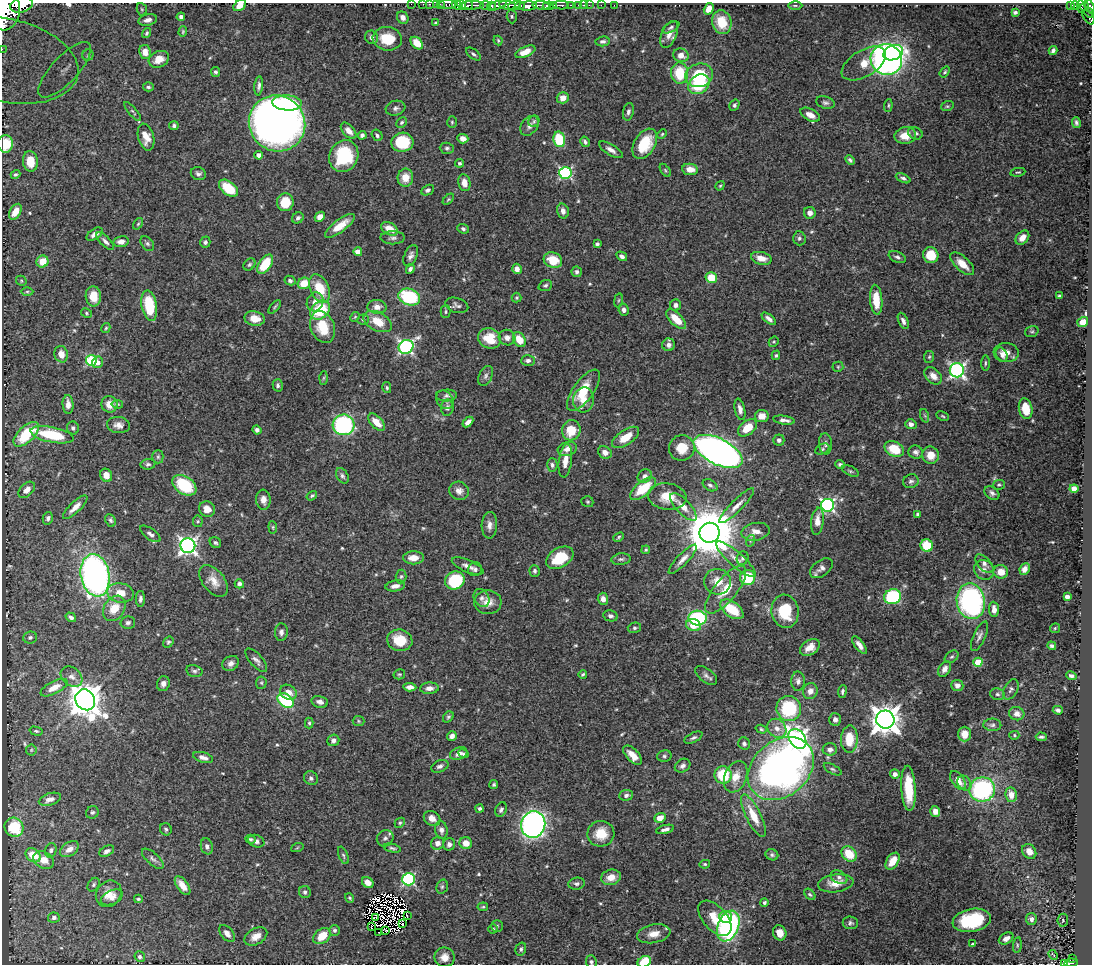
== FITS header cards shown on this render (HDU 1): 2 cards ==
NAXIS1  =                 1090
NAXIS2  =                  962

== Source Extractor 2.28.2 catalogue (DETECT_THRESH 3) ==
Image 1090 x 962 px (HDU 1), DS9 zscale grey, 1 PNG px = 1 image px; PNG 1094 x 966 px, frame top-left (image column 1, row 962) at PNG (2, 3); each listed source drawn as its Kron ellipse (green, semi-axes under 4 px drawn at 4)
Background 0.722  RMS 0.017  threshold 0.0506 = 3 sigma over >= 5 px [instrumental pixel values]
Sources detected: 578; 7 with non-positive FLUX_AUTO (blend fragments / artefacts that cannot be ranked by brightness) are neither listed nor drawn; of the other 571, the 500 brightest by FLUX_AUTO listed and drawn (71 fainter detections omitted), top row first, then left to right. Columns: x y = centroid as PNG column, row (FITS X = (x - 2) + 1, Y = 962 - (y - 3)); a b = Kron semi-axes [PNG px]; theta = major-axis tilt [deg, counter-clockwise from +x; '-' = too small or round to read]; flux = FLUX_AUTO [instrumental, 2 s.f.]
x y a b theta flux
411 4 2 2 - 13
423 4 2 2 - 12
430 4 3 2 - 26
436 4 2 2 - 16
21 5 11 7 14 2100
440 5 3 2 - 33
447 5 9 3 -1 95
457 5 6 4 -30 680
461 5 4 3 - 660
472 5 12 3 1 830
485 5 5 3 - 110
497 5 10 4 21 390
507 5 8 4 -10 350
514 5 6 3 18 330
541 5 8 4 -6 450
553 5 4 3 - 250
561 5 8 3 -1 210
570 5 3 2 - 69
579 5 3 3 - 46
583 5 3 2 - 26
589 5 2 2 - 12
601 5 2 2 - 9
614 5 2 2 - 3.1
795 5 7 3 0 1.7
240 6 7 5 37 9.7
467 6 6 3 20 280
491 6 4 3 - 230
520 6 4 3 - 210
528 6 9 4 4 1600
548 6 5 4 - 740
1071 6 3 3 - 95
1075 6 4 3 - 210
1085 6 4 3 - 49
1081 7 6 3 -79 200
1090 7 7 3 -72 300
142 9 6 5 - 1.7
709 9 6 4 58 10
6 11 20 13 80 6700
1015 12 4 3 - 2.3
1089 12 6 3 -49 150
512 16 7 5 -88 2
181 17 4 4 - 3.7
1089 17 8 5 -54 250
403 18 6 5 - 5.5
148 20 9 5 13 5.5
722 22 12 9 -74 28
436 23 4 3 - 1.4
671 27 9 4 28 2.6
183 32 5 4 - 1.5
147 33 5 4 - 1.8
669 34 14 7 67 9.3
372 37 7 6 - 5.1
387 39 15 11 -7 32
498 40 5 3 - 1.5
603 41 7 5 7 3
417 43 7 5 -47 17
2 49 3 2 - 18
1053 50 4 4 - 3.1
145 52 7 6 - 9.4
525 52 10 5 23 15
893 53 10 7 22 94
473 54 9 4 -39 2.7
88 55 6 5 - 2.2
681 55 8 6 -19 11
159 59 10 8 27 13
886 59 16 15 - 580
5 60 74 41 -12 190
864 64 24 13 31 21
65 70 36 13 47 40
215 72 5 4 - 2.4
945 72 6 4 53 1.8
680 73 10 8 -87 40
699 75 14 11 15 62
699 84 11 9 36 49
259 86 9 4 84 3.7
148 87 5 4 - 2.4
563 98 6 5 - 9.8
287 103 15 7 -3 47
825 103 10 6 -15 3.3
734 105 6 4 60 2.4
888 106 6 4 85 1.9
947 106 6 5 - 1.8
395 108 10 7 17 4
133 112 12 4 -51 2.1
628 112 9 5 79 3.5
810 115 10 6 -28 10
534 121 6 5 - 1.8
402 122 6 4 46 2.1
452 122 6 4 -87 1.7
1076 122 5 3 - 2.7
277 123 29 27 -39 1100
174 126 5 4 - 2.4
530 126 11 8 50 5.8
349 131 10 5 -48 7.7
915 133 7 6 - 4
662 134 5 4 - 1.5
362 135 4 4 - 3.1
377 135 6 5 - 2.5
905 136 11 8 9 16
146 137 14 8 -74 12
463 139 5 4 - 7.6
559 139 8 6 -77 50
402 142 11 9 12 60
585 142 6 4 -57 2.7
5 144 9 7 90 26
645 144 16 10 59 38
447 148 7 5 -2 2.5
611 150 13 5 -31 6.1
259 155 4 4 - 7.1
344 156 16 14 63 66
850 160 5 4 - 2.4
30 161 10 7 -83 17
459 163 4 4 - 2.3
690 169 8 5 -7 11
665 170 7 4 -55 1.5
1018 172 7 3 10 1.5
565 173 6 6 - 160
15 174 5 4 - 1.8
198 174 7 6 - 3.4
405 178 9 7 85 15
903 178 8 4 -24 2.8
464 183 9 6 -78 8.8
720 186 5 3 - 1.4
228 188 11 6 -37 34
428 190 7 5 28 3
448 199 7 4 44 1.5
285 202 9 8 - 27
563 211 8 5 -76 5.4
15 212 9 5 58 14
810 213 6 6 - 6.1
320 217 5 4 - 7.8
298 218 6 5 - 2.8
138 224 6 4 53 1.6
340 226 18 6 37 18
390 229 9 6 -28 15
463 229 6 4 -22 2.3
95 234 9 5 35 6.2
393 238 12 6 1 4.5
799 238 7 6 - 3.2
1022 238 8 5 47 9.6
105 241 11 5 -45 4.3
121 242 8 5 9 8
205 242 6 5 - 2.5
147 244 8 6 -50 2.9
597 244 4 3 - 2.1
358 252 4 4 - 14
931 255 8 7 - 26
411 256 11 6 66 4.6
622 256 6 4 -32 4.2
897 257 9 5 -23 3.2
761 258 10 6 -13 11
553 260 9 7 -20 25
42 261 6 6 - 19
249 264 7 5 45 2.2
265 264 11 6 55 40
962 264 15 7 -43 15
410 269 5 4 - 3.5
517 269 5 4 - 7.5
577 272 5 5 - 3
711 278 6 5 - 27
21 281 5 4 - 1.5
290 281 5 4 - 2.8
304 283 6 6 - 21
545 285 7 5 22 2.5
320 289 15 9 -66 32
27 292 6 4 1 2
93 296 10 7 -86 17
1060 296 4 3 - 2.8
409 297 11 8 -20 76
517 298 5 5 - 1.7
618 300 7 3 81 1.4
876 300 15 6 -86 26
315 302 10 8 66 8.8
457 305 12 7 -15 4.3
675 305 5 5 - 4.1
149 306 15 7 -79 48
275 307 8 4 49 1.8
377 307 9 7 -3 8.3
320 310 11 8 43 59
624 310 6 5 - 4.2
446 312 6 5 - 2.1
86 313 6 4 -29 1.6
355 317 5 4 - 1.4
255 318 10 7 -10 13
676 319 13 6 -45 20
769 319 8 4 -37 4.7
363 320 6 5 - 2.1
378 321 15 9 -27 22
903 321 8 4 -66 4.7
1083 322 6 5 - 16
323 327 16 12 -68 31
106 328 5 3 - 1.6
1032 331 7 5 19 2
490 338 12 10 -21 22
507 338 8 7 - 6.5
519 339 8 6 -58 19
774 342 5 4 - 1.4
669 345 6 6 - 5.2
406 347 7 6 - 260
1006 353 12 9 -6 12
61 354 8 6 -77 11
1002 354 7 5 -59 4
776 355 5 4 - 1.9
929 357 6 5 - 1.8
91 360 5 5 - 100
528 360 7 5 2 3.7
97 362 6 5 - 7.4
985 363 7 3 89 1.7
838 367 5 5 - 1.6
957 370 7 7 - 310
486 376 11 6 65 4
933 376 10 7 -45 9
324 378 6 4 88 1.5
278 385 6 5 - 2.6
387 388 5 4 - 1.8
584 390 24 10 54 36
446 396 10 6 1 3.5
445 400 10 8 -52 4.8
584 400 12 10 82 14
68 404 9 5 -86 7.6
109 404 8 8 - 11
117 404 6 3 -8 1.5
447 408 8 6 84 4.8
740 409 11 5 -78 6.6
1026 409 10 6 -78 26
762 416 7 6 - 8.6
925 416 7 4 -71 1.9
943 416 6 4 -27 1.5
784 420 11 4 -8 5.1
376 422 10 5 -46 16
468 422 6 4 43 5.8
911 424 6 5 - 4.8
118 425 11 8 -4 7.2
344 425 11 10 - 160
73 428 6 6 - 2.7
747 428 11 7 38 20
257 430 5 4 - 3.7
571 430 10 9 - 28
26 434 16 8 43 52
52 435 22 7 -11 54
626 437 15 7 34 21
779 440 5 5 - 3.8
825 444 10 6 -86 3.9
682 448 13 12 - 23
567 449 10 7 17 7.9
822 449 7 5 28 2.7
894 449 10 7 -26 33
718 451 26 13 -27 830
605 452 7 6 - 6.6
916 452 7 6 - 3.7
931 455 8 8 - 15
158 457 6 5 - 2.2
565 461 17 6 83 12
148 464 7 5 7 2.5
552 465 7 5 88 3.2
840 465 5 4 - 2.6
850 471 9 4 -25 2.1
106 475 7 5 -63 9.5
342 476 8 5 -58 2.9
645 476 7 6 - 5.1
911 481 8 7 - 3.3
184 485 13 8 -34 59
710 485 8 5 -31 3
999 485 6 5 - 1.9
643 489 15 7 39 39
1074 489 4 4 - 13
27 490 10 6 44 8
459 491 10 9 - 6.7
992 493 8 6 -36 3.8
312 496 6 4 36 1.8
667 497 19 13 -7 23
263 500 10 7 -86 7.3
587 502 6 5 - 1.7
828 505 6 6 - 240
737 506 24 5 45 9.1
75 507 16 5 43 10
683 507 18 7 -47 11
207 509 8 7 - 11
918 514 3 3 - 2.8
48 518 6 5 - 3.3
110 520 6 5 - 2.5
198 521 6 5 - 1.7
817 521 13 6 83 12
489 525 13 7 87 7.1
273 527 6 4 -84 1.5
756 532 14 9 11 9.5
709 533 10 10 - 7100
150 534 12 5 -36 4.6
618 537 6 3 40 1.7
750 541 6 3 72 1.5
215 543 6 5 - 2.2
927 545 6 6 - 32
188 546 7 7 - 440
646 550 4 3 - 1.6
413 558 10 6 1 11
560 558 15 9 32 35
743 558 7 5 70 2.7
621 559 9 5 7 3.1
683 559 19 5 46 7.3
736 559 26 7 -41 12
984 564 11 6 -47 4.7
468 566 17 6 -23 7.1
821 568 13 8 36 6.2
475 569 7 6 - 3.4
1025 569 6 5 - 7.9
984 570 10 9 - 6.6
535 571 6 5 - 2.3
1001 572 7 6 - 15
95 575 21 14 -80 470
401 576 7 5 86 2.3
748 578 7 7 - 50
455 580 10 9 - 68
214 581 18 11 -52 13
718 582 13 12 - 17
239 584 4 4 - 3.1
395 586 10 5 9 6.7
726 590 29 11 51 28
120 593 13 9 -10 17
893 597 8 7 - 110
1067 597 4 4 - 7.8
481 598 9 7 -60 4
140 599 8 4 89 3
603 599 6 5 - 5.7
971 601 18 14 -81 240
488 602 13 12 - 13
114 608 14 10 56 22
732 609 13 7 -36 38
994 609 7 5 -86 7.3
785 611 17 13 -81 45
610 616 7 5 -12 3.3
71 617 6 4 -34 3.7
697 618 9 7 -2 96
128 622 7 6 - 3.4
693 625 7 5 -19 21
634 628 7 5 14 2.2
1055 628 5 5 - 1.5
281 632 9 6 86 4.5
979 636 16 6 65 4.9
30 637 7 6 - 2.6
400 640 12 10 -10 28
168 642 6 5 - 2.1
859 645 10 4 -53 6.3
1052 646 4 4 - 2.9
810 647 11 7 33 11
952 657 8 5 38 2.2
256 660 15 6 -48 5.1
978 662 4 4 - 37
231 663 9 7 35 5.2
945 669 8 5 61 5.4
194 671 8 5 -13 2.8
399 674 6 5 - 1.7
583 674 4 3 - 1.7
706 675 13 7 -38 4.4
1071 676 5 4 - 3.4
72 677 12 9 -40 6.8
798 681 10 7 -90 4.5
261 683 6 5 - 1.9
163 684 7 6 - 5.4
957 685 6 5 - 5.5
54 687 15 6 28 11
410 687 6 4 -5 5.5
429 688 9 5 4 6
1011 689 11 6 62 3.6
810 691 8 7 - 7.8
842 691 6 4 83 2.7
288 692 9 7 -32 10
997 694 7 5 -14 3.2
85 700 11 9 -55 2300
286 701 9 6 -33 85
320 702 8 5 -12 5.9
789 708 12 12 - 75
1058 710 5 4 - 3
1017 714 7 6 - 5.7
448 717 6 4 51 2.1
835 719 6 6 - 4.8
885 720 9 9 - 1800
358 721 6 5 - 1.6
309 723 5 4 - 1.9
992 725 9 6 -1 3.1
777 728 10 8 -48 9.1
761 729 6 4 -18 1.6
36 731 7 4 -14 1.7
964 734 7 6 - 15
1014 735 5 4 - 1.6
452 736 5 5 - 4.6
1041 737 5 3 - 2
693 738 10 4 26 2.9
797 739 11 7 -54 520
849 739 14 8 88 27
333 740 6 5 - 4.2
744 744 6 5 - 2.8
830 749 7 6 - 5.1
31 750 5 5 - 1.7
459 754 9 6 20 7.3
463 754 5 4 - 2.4
633 755 12 6 -46 14
664 756 7 5 14 2.5
203 757 10 5 -15 5.5
440 766 9 5 24 3.7
683 766 8 6 33 4.3
781 769 36 27 40 610
833 769 10 4 -29 2.4
895 774 5 4 - 4.9
723 775 9 8 - 41
736 777 16 11 69 17
311 778 7 6 - 3.4
958 780 11 6 -55 11
964 783 8 6 -51 4.2
494 785 4 4 - 1.9
909 788 23 7 -87 42
982 789 13 12 - 150
626 795 7 5 7 4.1
1011 795 7 5 -81 9.1
50 799 11 6 18 6.6
480 808 4 4 - 2.4
501 810 7 5 66 2.9
935 811 5 5 - 7.6
92 812 6 6 - 2.3
753 816 23 7 -63 24
432 818 9 7 -33 9.1
660 818 6 4 21 11
400 823 5 4 - 1.8
533 825 13 12 - 430
14 827 10 9 - 45
166 829 6 6 - 2.3
665 829 9 4 14 4.5
441 830 9 6 -81 5.4
601 834 13 13 - 22
385 838 9 8 - 4
250 839 5 4 - 2.3
256 841 8 6 -23 4.3
438 843 7 6 - 6.9
466 843 6 6 - 12
449 844 6 6 - 3.9
207 846 8 6 -75 4
297 848 6 4 20 1.4
392 848 9 4 -13 2.3
69 849 10 6 34 8.6
51 850 7 5 75 2.8
107 851 8 5 28 3.9
1029 852 8 6 -51 9.3
849 854 8 6 -47 29
33 855 8 6 -35 23
343 855 9 4 -68 2.2
772 855 6 5 - 2.5
153 859 13 6 -42 4.2
44 860 11 8 -30 14
892 861 9 5 56 15
705 864 5 4 - 1.5
611 877 10 7 13 12
839 877 9 6 -27 3.9
409 879 6 6 - 150
368 882 6 5 - 9.4
836 883 18 9 7 14
576 884 8 6 9 2.9
94 885 7 5 53 2.3
183 885 11 5 -54 11
442 887 7 5 73 2.2
305 892 6 5 - 3.7
109 894 14 12 49 15
810 894 6 4 -47 2
112 897 11 7 25 6.4
350 898 5 3 - 1.8
138 899 4 3 - 1.9
764 902 4 4 - 2.1
483 907 5 4 - 1.5
407 916 3 2 - 1.6
726 917 6 6 - 11
54 918 6 5 - 3.9
376 918 2 2 - 1.7
715 918 21 11 -48 28
1031 919 6 5 - 4.9
972 920 19 11 10 72
1063 920 6 5 - 1.7
850 923 7 6 - 3
403 924 3 2 - 1.6
497 926 5 5 - 1.9
728 926 16 10 67 180
371 927 3 2 - 3.3
493 929 4 4 - 1.7
334 930 5 5 - 3
385 930 3 2 - 1.7
378 932 2 2 - 2.7
227 933 10 6 -51 6.2
780 933 8 6 -67 12
654 934 17 9 10 12
256 936 12 8 29 10
322 936 10 7 39 23
1006 938 8 5 29 5.9
973 944 4 3 - 2.9
1017 945 8 4 83 2.1
521 949 7 5 73 2.7
1053 955 5 3 - 4.4
140 957 5 5 - 3.1
444 957 10 10 - 11
1072 958 3 2 - 21
591 962 6 5 - 2.4
644 962 7 5 27 36
1071 963 7 3 6 120
1064 964 3 2 - 2.9
At the frame edge (FLAGS 8, measured only in part): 16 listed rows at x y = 411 4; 423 4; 430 4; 436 4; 21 5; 440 5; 240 6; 1090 7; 6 11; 1089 17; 2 49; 5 144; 591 962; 644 962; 1071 963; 1064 964
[71 fainter detections neither listed nor drawn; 7 non-positive-flux detections neither listed nor drawn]